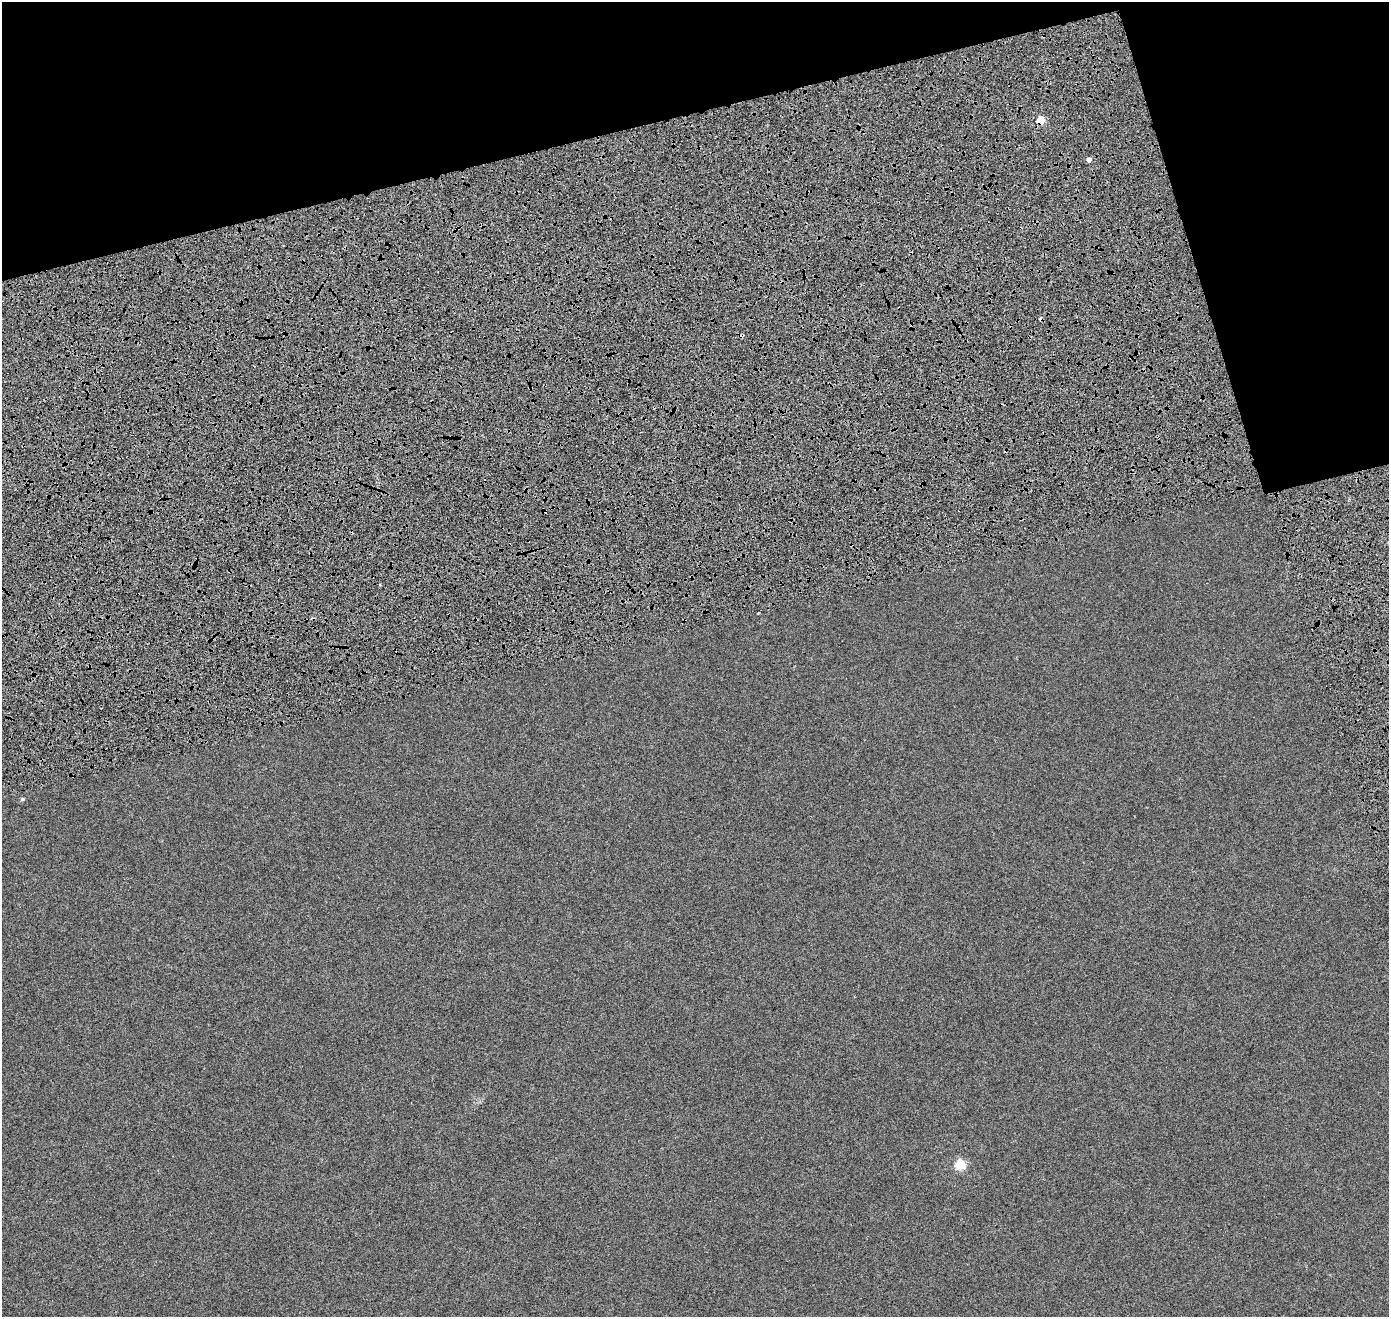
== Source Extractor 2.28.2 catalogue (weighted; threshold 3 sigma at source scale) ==
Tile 3 of 4 x 4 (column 3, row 1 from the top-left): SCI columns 2926-4312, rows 4154-5468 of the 5840 x 5638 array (HDU 1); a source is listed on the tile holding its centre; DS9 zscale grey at full resolution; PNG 1391 x 1319 px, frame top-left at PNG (2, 2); no overlay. Shown black and unused: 15% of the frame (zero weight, under 4 of 8 exposures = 7% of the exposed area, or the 3 px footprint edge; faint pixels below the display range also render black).
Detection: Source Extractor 2.28.2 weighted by HDU 2 'WHT'; one run over the whole footprint, this tile lists its part. Background 3.17e-06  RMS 0.0016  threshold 0.00671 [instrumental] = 3 sigma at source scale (4.09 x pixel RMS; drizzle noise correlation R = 1.36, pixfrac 0.8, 0.0396/0.0396 arcsec/px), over >= 5 px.
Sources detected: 8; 3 cosmic-ray / hot-pixel residue — not listed; the other 5 listed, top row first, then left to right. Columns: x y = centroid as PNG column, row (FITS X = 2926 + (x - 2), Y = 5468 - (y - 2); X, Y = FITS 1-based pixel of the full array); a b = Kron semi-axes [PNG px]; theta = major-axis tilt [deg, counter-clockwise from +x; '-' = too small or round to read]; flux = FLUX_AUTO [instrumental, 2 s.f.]
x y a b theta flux
1041 120 5 5 - 3.6
1089 159 5 4 - 0.59
758 613 3 2 - 0.1
22 799 5 4 - 0.17
960 1165 5 5 - 7.9
Overlapping masked pixels (flux is a lower limit): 1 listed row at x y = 1041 120